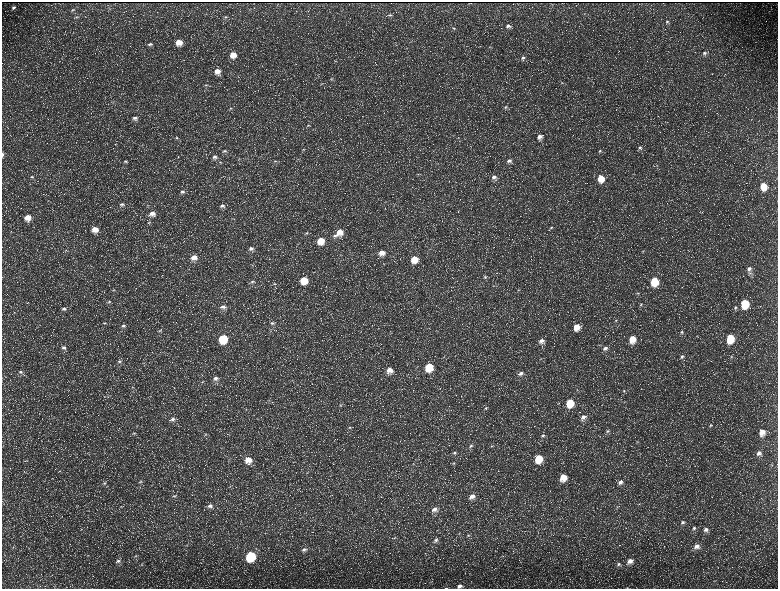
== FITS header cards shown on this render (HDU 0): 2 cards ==
NAXIS1  =                 1552 / length of data axis 1
NAXIS2  =                 1173 / length of data axis 2

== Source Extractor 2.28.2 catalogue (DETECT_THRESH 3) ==
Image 1552 x 1173 px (HDU 0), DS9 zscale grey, zoomed out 1/2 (1 PNG px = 2 x 2 image px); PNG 780 x 591 px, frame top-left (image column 1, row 1173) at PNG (2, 2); no overlay
Background 223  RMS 10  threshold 30.2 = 3 sigma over >= 5 px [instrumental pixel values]
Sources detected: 193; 35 cannot appear on this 1/2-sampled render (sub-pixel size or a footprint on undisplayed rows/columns) and are not listed; the other 158 listed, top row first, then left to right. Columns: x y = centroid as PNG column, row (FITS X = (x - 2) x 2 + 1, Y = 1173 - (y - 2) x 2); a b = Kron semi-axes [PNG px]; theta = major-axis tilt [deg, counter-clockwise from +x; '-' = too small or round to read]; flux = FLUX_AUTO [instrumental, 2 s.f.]
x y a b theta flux
469 3 3 1 - 710
14 7 5 3 - 4100
73 10 5 3 - 2300
390 15 5 3 - 2900
77 17 5 3 - 2500
225 17 6 4 40 3900
667 21 4 4 - 2900
508 26 6 5 - 7000
454 28 5 4 - 3100
179 42 6 6 - 24000
150 44 7 4 12 5000
490 47 3 3 - 1700
704 53 5 4 - 4300
233 55 7 6 - 24000
523 58 5 4 - 4200
335 61 4 3 - 1700
217 71 7 6 - 17000
332 79 4 4 - 2400
561 83 3 2 - 1100
206 85 5 3 - 2700
505 107 5 4 - 3200
231 108 5 3 - 2800
135 118 7 6 - 7100
308 125 4 3 - 2200
539 137 6 6 - 10000
177 138 6 3 15 3100
640 148 5 4 - 3900
304 149 5 3 - 2200
224 151 7 4 8 5200
600 151 4 4 - 2600
2 154 6 2 89 3500
215 157 7 5 7 7300
238 159 3 3 - 1500
298 159 3 2 - 1100
125 161 5 3 - 2700
275 161 5 4 - 2600
509 161 6 5 - 6100
220 162 5 3 - 2900
657 165 3 2 - 1000
32 177 5 3 - 2500
494 177 6 5 - 9400
601 178 7 6 - 33000
763 186 7 5 -79 37000
182 192 6 5 - 5300
122 204 6 4 15 4800
148 205 3 3 - 1400
222 206 6 5 - 6300
152 214 8 6 2 15000
28 217 7 6 - 22000
149 223 5 3 - 2600
551 228 5 4 - 2700
95 229 7 6 - 20000
340 232 7 7 - 21000
306 233 5 4 - 2800
335 235 7 4 9 4800
321 240 6 6 - 31000
251 248 7 5 15 6700
66 250 3 3 - 1300
643 251 4 3 - 1700
382 253 6 6 - 15000
194 257 7 6 - 16000
414 259 7 7 - 30000
749 269 6 4 61 7400
750 273 6 4 15 3400
485 277 7 4 14 3900
304 280 6 6 - 41000
252 281 6 4 17 3900
654 281 6 5 - 65000
274 284 5 3 - 2400
114 290 5 3 - 2400
518 290 4 3 - 2100
638 293 4 3 - 2200
109 301 5 4 - 2900
745 303 6 5 - 88000
641 305 4 3 - 2000
223 307 7 5 10 7500
735 307 5 4 - 3600
64 308 7 4 2 5500
616 320 4 4 - 2400
104 323 5 3 - 2700
272 323 6 4 13 4100
123 326 6 4 6 5100
576 327 7 6 - 23000
160 331 5 4 - 3400
681 332 5 4 - 3200
223 338 6 6 - 89000
730 338 6 5 - 74000
632 339 7 6 - 33000
541 341 6 5 - 11000
64 347 7 5 -6 6300
605 348 6 5 - 7700
731 356 5 4 - 2500
682 357 6 4 43 5000
119 361 6 4 -1 4300
144 363 5 2 - 1800
429 367 7 6 - 65000
389 370 7 6 - 17000
20 372 6 5 - 6000
521 373 7 5 33 8200
216 378 7 5 3 8900
202 382 4 3 - 1700
133 387 5 4 - 2600
624 391 4 4 - 2900
269 400 3 3 - 1600
570 403 7 6 - 53000
340 405 4 4 - 2600
486 408 5 4 - 3700
246 409 3 2 - 1100
583 417 7 6 - 11000
172 419 7 5 17 7100
710 425 4 3 - 2300
350 427 4 4 - 2300
607 431 5 4 - 3400
762 432 7 6 - 22000
134 433 5 3 - 2700
205 435 4 4 - 2800
543 436 6 5 - 4900
637 441 4 3 - 1700
471 446 7 4 33 5700
492 446 4 3 - 2000
454 453 6 4 20 4900
759 453 7 5 46 9100
539 458 7 6 - 53000
248 460 7 7 - 25000
26 461 4 3 - 1800
413 463 4 3 - 2100
453 463 6 3 14 2700
772 465 3 2 - 1200
563 477 7 6 - 33000
141 481 5 3 - 2200
620 482 7 5 41 7300
104 483 5 3 - 2800
174 496 7 4 5 3900
472 496 7 6 - 14000
639 504 3 2 - 1200
121 506 3 2 - 720
210 506 8 5 7 9300
617 507 3 3 - 1500
434 509 8 6 10 11000
682 522 6 4 29 4400
694 528 6 5 - 4900
706 530 6 5 - 7100
459 533 4 2 - 1400
468 535 5 4 - 3300
394 538 5 3 - 2600
436 540 7 5 24 6600
186 545 3 3 - 1800
696 546 7 6 - 12000
13 547 3 2 - 1400
304 549 8 5 17 7300
135 556 3 3 - 1400
251 556 6 6 - 160000
118 561 7 5 14 5600
630 561 7 6 - 14000
618 564 5 4 - 4000
460 586 7 5 13 7300
446 588 5 2 - 1100
628 588 3 2 - 910
At the frame edge (FLAGS 8, measured only in part): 4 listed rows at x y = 2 154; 460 586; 446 588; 628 588
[35 sub-pixel or undisplayed-footprint detections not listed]